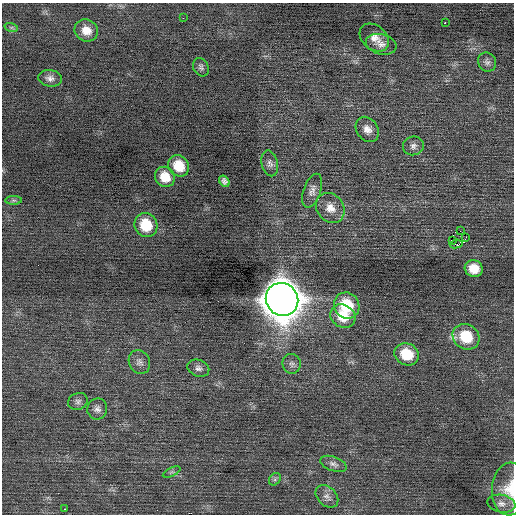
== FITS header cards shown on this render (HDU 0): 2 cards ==
NAXIS1  =                  512 / Axis length
NAXIS2  =                  512 / Axis length

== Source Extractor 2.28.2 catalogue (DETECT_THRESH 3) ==
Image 512 x 512 px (HDU 0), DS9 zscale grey, 1 PNG px = 1 image px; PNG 516 x 516 px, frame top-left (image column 1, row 512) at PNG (2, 3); each listed source drawn as its Kron ellipse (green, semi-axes under 4 px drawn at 4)
Background 0.0235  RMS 0.68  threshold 2.05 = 3 sigma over >= 5 px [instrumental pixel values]
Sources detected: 41; all 41 listed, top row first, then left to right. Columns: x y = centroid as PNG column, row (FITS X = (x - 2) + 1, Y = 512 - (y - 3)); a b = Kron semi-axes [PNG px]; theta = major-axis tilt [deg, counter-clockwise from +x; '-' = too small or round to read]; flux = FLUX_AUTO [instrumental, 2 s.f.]
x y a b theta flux
183 18 2 2 - 120
445 23 2 2 - 620
11 27 7 4 -18 79
86 30 12 11 - 560
374 37 16 12 -39 440
381 44 15 10 -14 340
487 62 10 8 -59 190
201 67 9 7 -63 140
50 78 11 8 -8 230
367 129 13 10 -55 360
413 146 10 9 - 210
270 163 13 8 -76 210
179 166 11 10 - 1100
165 177 10 9 - 750
224 181 6 4 -54 150
312 191 18 8 71 270
14 200 8 4 0 95
330 208 16 13 -51 570
146 225 12 11 - 1400
460 231 2 2 - 100
466 237 2 2 - 41
452 241 3 2 - 47
456 244 7 3 7 220
474 268 9 8 - 670
282 299 17 16 - 130000
347 305 13 12 - 1600
343 316 13 11 -34 1000
466 337 14 12 -35 1600
407 354 12 10 -27 1300
139 362 12 10 -65 260
292 364 10 9 - 190
198 368 11 8 -21 190
78 401 10 8 24 170
97 409 10 10 - 230
333 464 14 7 -21 210
172 472 9 4 25 99
275 479 7 5 47 100
510 489 26 18 86 1100
327 496 13 9 -44 270
501 504 14 8 -11 300
64 509 3 2 - 360
At the frame edge (FLAGS 8, measured only in part): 1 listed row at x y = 510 489